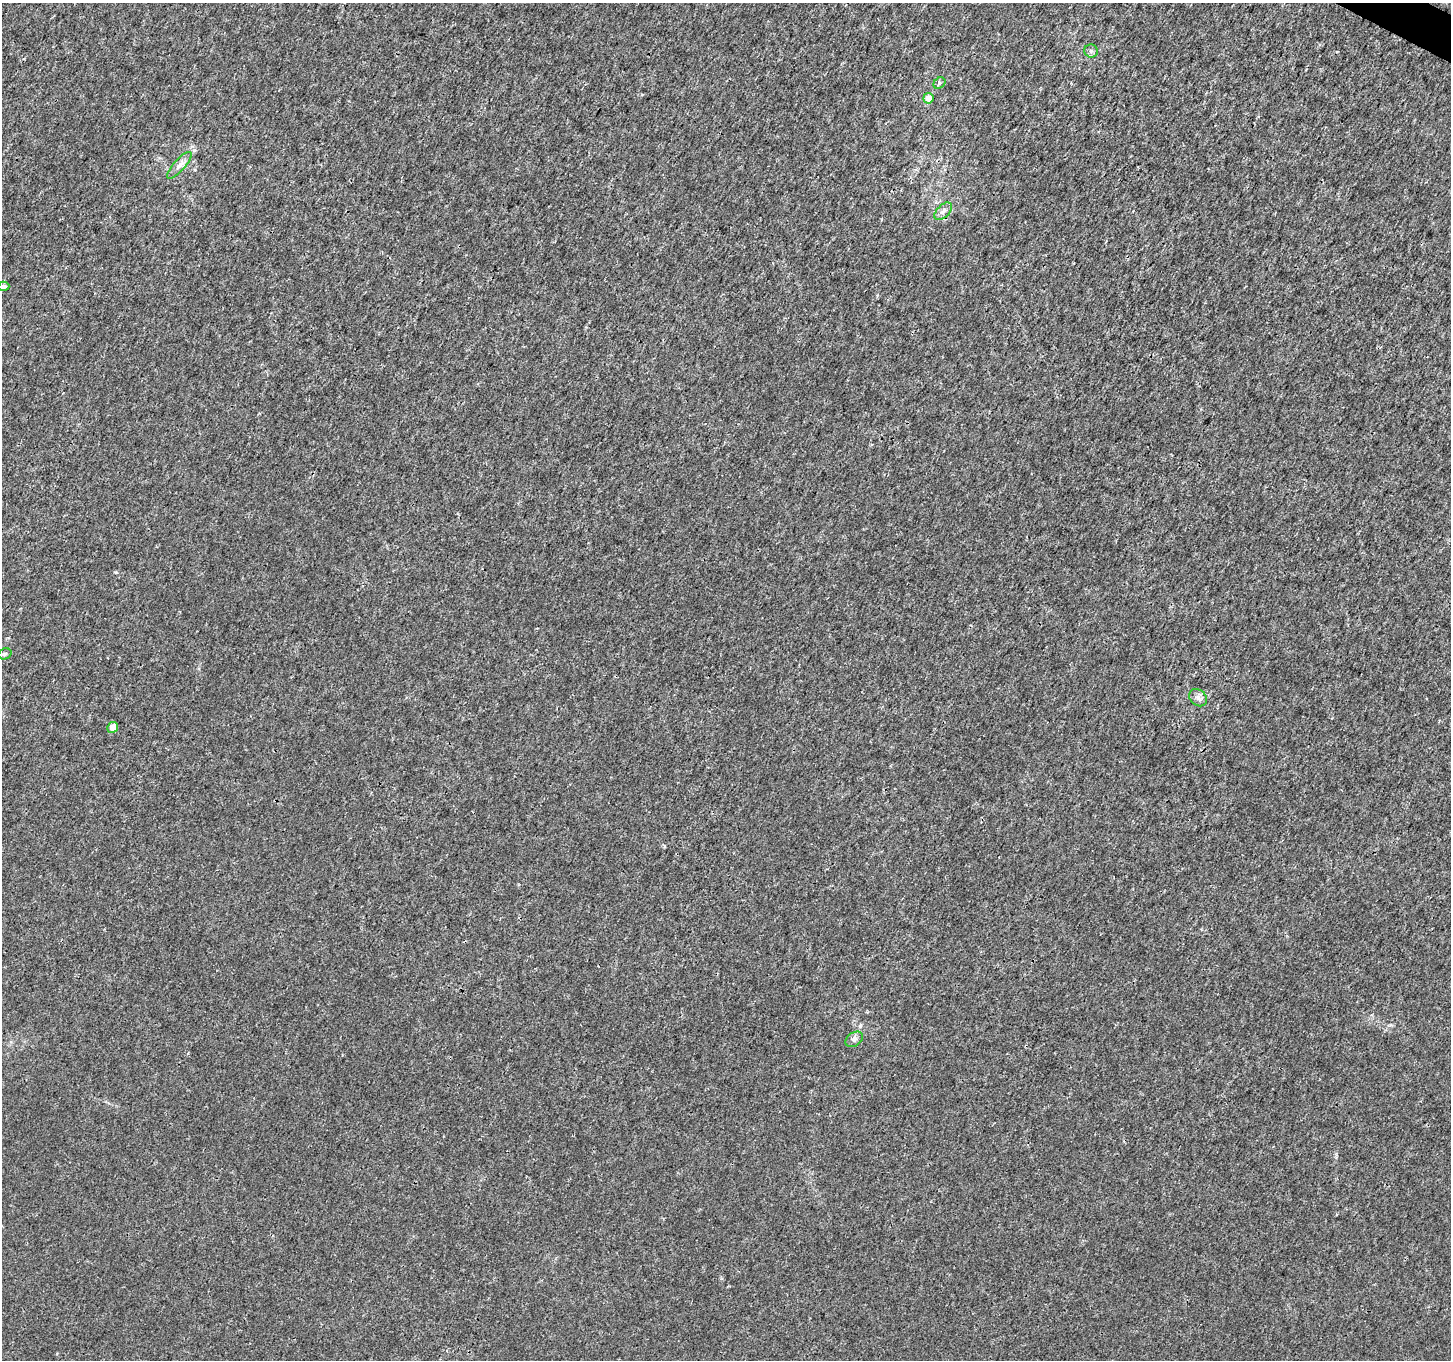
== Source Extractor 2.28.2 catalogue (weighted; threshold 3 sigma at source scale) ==
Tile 10 of 4 x 4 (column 2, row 3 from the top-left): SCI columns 1458-2906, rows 1622-2979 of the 5803 x 5892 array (HDU 1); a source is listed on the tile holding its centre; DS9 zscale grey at full resolution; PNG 1453 x 1362 px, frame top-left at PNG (2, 3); each listed source drawn as its Kron ellipse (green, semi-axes under 4 px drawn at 4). Shown black and unused: <1% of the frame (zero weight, under 3 of 4 exposures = <1% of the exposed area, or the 3 px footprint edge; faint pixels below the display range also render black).
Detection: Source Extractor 2.28.2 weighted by HDU 2 'WHT'; one run over the whole footprint, this tile lists its part. Background 0.00181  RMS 0.0022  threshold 0.00977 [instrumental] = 3 sigma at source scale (4.5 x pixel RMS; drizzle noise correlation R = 1.50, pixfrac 1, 0.0396/0.0396 arcsec/px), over >= 5 px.
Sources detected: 10; all 10 listed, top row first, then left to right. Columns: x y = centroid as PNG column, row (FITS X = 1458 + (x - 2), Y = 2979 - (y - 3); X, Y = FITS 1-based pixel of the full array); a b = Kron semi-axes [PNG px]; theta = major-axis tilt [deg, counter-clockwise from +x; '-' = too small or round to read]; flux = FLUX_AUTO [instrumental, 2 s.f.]
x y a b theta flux
1091 51 7 6 - 0.53
939 83 6 5 - 0.4
928 98 5 5 - 2
179 165 17 5 49 1.3
943 211 11 6 45 0.93
4 286 5 5 - 0.67
5 654 7 5 21 0.38
1198 698 10 7 -40 0.97
113 727 6 5 - 2.4
854 1039 10 6 33 0.71
Unlisted compact peaks at least as high as the median listed source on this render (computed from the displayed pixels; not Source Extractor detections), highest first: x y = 194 150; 116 572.